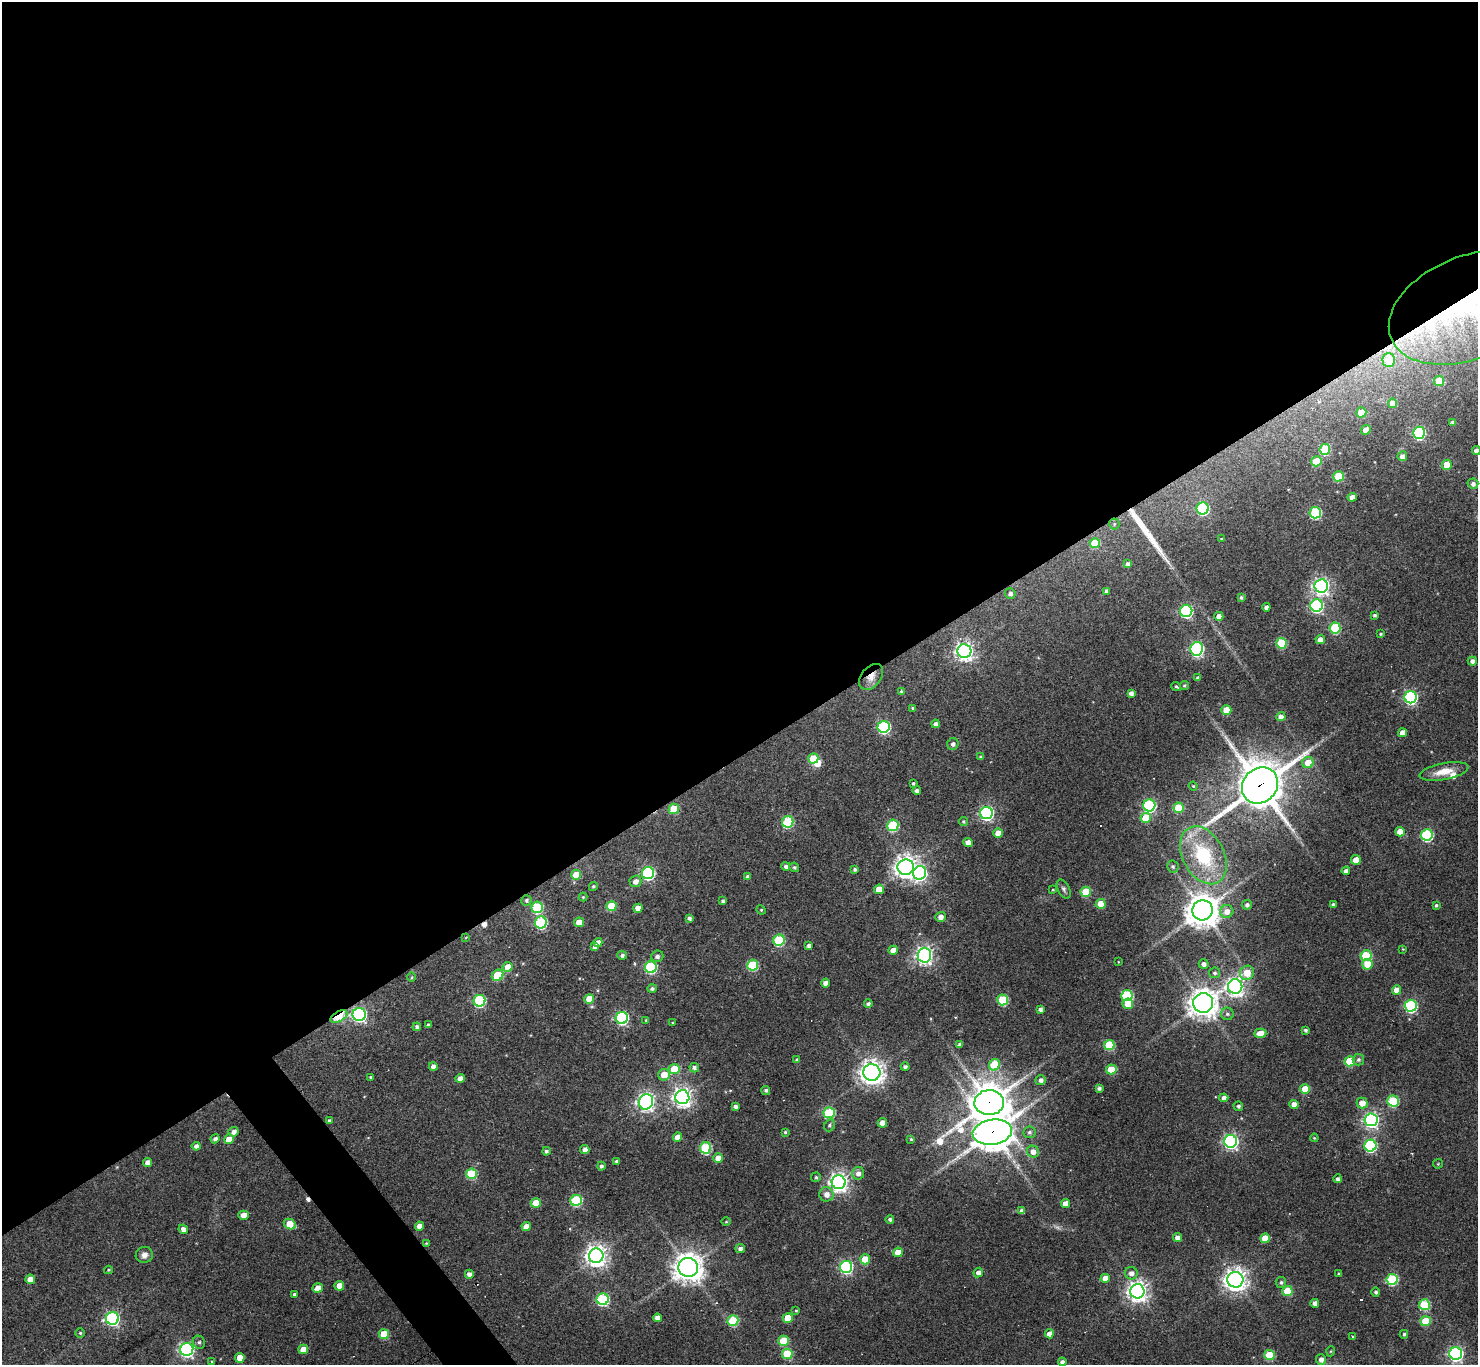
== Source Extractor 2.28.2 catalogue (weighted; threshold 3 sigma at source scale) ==
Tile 2 of 4 x 4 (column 2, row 1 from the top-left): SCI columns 1477-2952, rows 4244-5606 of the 5905 x 5899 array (HDU 1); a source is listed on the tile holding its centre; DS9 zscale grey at full resolution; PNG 1480 x 1367 px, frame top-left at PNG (2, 2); each listed source drawn as its Kron ellipse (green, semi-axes under 4 px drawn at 4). Shown black and unused: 57% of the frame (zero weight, under 3 of 4 exposures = <1% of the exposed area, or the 3 px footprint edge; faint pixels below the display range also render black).
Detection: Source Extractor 2.28.2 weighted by HDU 2 'WHT'; one run over the whole footprint, this tile lists its part. Background 0.123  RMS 0.0066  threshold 0.0298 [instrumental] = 3 sigma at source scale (4.5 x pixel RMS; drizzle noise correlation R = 1.50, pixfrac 1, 0.05/0.05 arcsec/px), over >= 5 px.
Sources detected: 286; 1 too faint to see at this stretch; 1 inside a brighter object's white glare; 7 cosmic-ray / hot-pixel residue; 1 long thin detection or spike segment (spike, bleed or trail) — neither listed nor drawn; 2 inside a brighter listed object's ellipse — not listed separately; the other 274 listed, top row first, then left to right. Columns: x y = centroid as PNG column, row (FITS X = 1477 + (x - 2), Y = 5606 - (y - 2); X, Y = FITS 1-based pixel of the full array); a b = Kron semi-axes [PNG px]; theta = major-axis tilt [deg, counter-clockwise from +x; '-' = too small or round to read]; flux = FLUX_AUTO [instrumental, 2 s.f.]
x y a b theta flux
1469 308 83 51 22 170
1389 360 7 6 - 15
1439 381 5 5 - 19
1393 403 4 4 - 7.7
1361 412 5 5 - 12
1453 422 4 3 - 1.7
1366 430 5 4 - 8.1
1419 433 6 6 - 90
1325 449 5 5 - 39
1476 451 4 4 - 3.5
1402 456 5 5 - 3.4
1316 461 5 5 - 19
1447 465 5 5 - 14
1338 476 5 5 - 29
1473 484 5 5 - 2.3
1352 497 4 4 - 4.5
1203 509 6 6 - 86
1315 513 6 5 - 61
1114 524 5 5 - 1.1
1221 539 3 3 - 0.51
1095 543 5 5 - 21
1128 564 4 4 - 2.3
1321 586 7 6 - 250
1107 591 4 4 - 1.9
1010 593 5 5 - 2.1
1241 597 4 3 - 1.4
1317 606 6 6 - 110
1266 607 4 4 - 2.8
1186 611 6 6 - 100
1375 615 4 3 - 1.4
1219 616 4 4 - 4.9
1335 628 5 5 - 47
1381 634 4 4 - 0.96
1320 640 5 4 - 5.5
1281 643 5 5 - 36
1197 649 7 6 - 140
964 651 7 7 - 300
1472 661 4 4 - 2.9
871 677 15 9 50 6
1198 678 4 3 - 1.7
1184 685 4 4 - 0.95
1176 686 5 3 - 0.83
901 691 4 4 - 1.2
1131 693 4 4 - 2.5
1411 697 6 6 - 120
913 708 3 3 - 0.99
1226 710 5 5 - 14
1281 717 4 4 - 4.1
935 724 4 4 - 2.5
884 727 6 6 - 94
1402 733 4 4 - 5.7
953 744 6 5 - 2.1
980 757 4 4 - 0.9
813 758 5 5 - 18
1308 763 6 5 - 9.8
1444 771 25 8 11 10
913 783 3 3 - 1
1260 785 19 17 46 2300
1193 786 4 4 - 0.66
917 791 4 4 - 2.5
1149 805 6 6 - 93
1179 808 5 5 - 28
674 809 5 5 - 24
986 813 6 6 - 140
1146 818 5 5 - 19
963 821 4 4 - 1.1
788 822 6 5 - 51
893 825 5 5 - 51
1400 832 5 4 - 12
998 833 5 4 - 6
1427 835 6 5 - 72
968 842 5 4 - 4.9
1203 855 31 20 -62 46
1356 860 5 4 - 8.8
786 866 4 4 - 2.1
1173 866 6 6 - 1.2
794 867 5 4 - 1.1
906 867 8 7 - 560
855 869 4 4 - 1.7
1346 871 4 4 - 3
648 873 6 6 - 100
920 873 7 6 - 140
576 875 5 5 - 14
748 876 4 4 - 1.6
635 881 6 6 - 4.2
593 886 4 4 - 0.85
879 889 5 5 - 8.7
1064 889 10 6 -61 1.9
1053 890 4 3 - 0.63
1086 892 5 5 - 30
583 897 4 4 - 0.77
526 900 5 5 - 1.4
723 901 4 4 - 1.7
1101 904 5 5 - 12
1247 905 5 4 - 1.7
1333 905 4 4 - 1.9
1436 905 4 4 - 1
611 906 5 5 - 23
537 907 6 5 - 47
638 908 4 4 - 6.1
761 910 5 4 - 0.77
1202 910 10 10 - 1100
1227 911 6 6 - 4.9
941 917 5 5 - 3.9
689 918 4 4 - 1.9
541 922 6 6 - 70
579 922 5 5 - 11
466 937 4 2 - 0.49
779 940 6 5 - 57
598 942 4 4 - 4.6
809 946 4 4 - 2.6
594 947 4 4 - 2.1
1403 949 3 3 - 0.48
893 950 4 4 - 6.3
622 955 5 4 - 1.7
924 955 7 6 - 270
657 956 6 5 - 2.2
1366 956 5 5 - 44
1118 962 4 2 - 0.42
1204 964 5 5 - 2.6
1367 964 5 5 - 14
753 965 5 5 - 42
508 967 5 5 - 12
651 967 6 5 - 74
1214 973 5 5 - 1.4
1247 973 7 7 - 12
498 975 6 5 - 28
412 977 5 3 - 0.67
826 983 4 4 - 3.9
1235 986 7 7 - 300
652 988 5 4 - 1.7
1397 990 5 4 - 6.9
1127 995 6 5 - 57
589 999 5 5 - 13
1003 1000 5 5 - 45
480 1001 6 5 - 74
1203 1003 10 9 - 800
868 1004 4 4 - 1.8
1128 1004 5 5 - 10
1411 1006 6 6 - 95
1040 1009 4 4 - 2.2
359 1014 6 6 - 160
1227 1014 6 6 - 1.7
339 1016 9 5 31 34
622 1018 6 6 - 110
646 1020 4 3 - 0.56
673 1023 3 3 - 0.67
428 1025 4 3 - 1.3
417 1027 4 4 - 1.7
1305 1030 3 3 - 1.3
1260 1033 6 4 0 8.4
960 1045 4 3 - 1.6
1109 1045 5 5 - 36
797 1060 4 4 - 1.2
1358 1060 6 5 - 1.5
1350 1061 5 5 - 27
994 1065 6 5 - 31
433 1067 4 4 - 3.5
905 1067 4 4 - 1.8
694 1068 5 4 - 2
674 1069 5 5 - 19
1111 1069 5 5 - 17
872 1072 8 8 - 550
664 1075 6 5 - 9.2
371 1077 4 3 - 1.4
460 1078 4 4 - 4.5
1041 1080 5 5 - 2.7
1099 1088 4 3 - 1.8
1305 1089 5 5 - 16
766 1090 4 4 - 1.3
682 1097 7 7 - 350
1224 1098 4 4 - 3.2
1393 1101 5 5 - 42
646 1102 8 7 - 280
989 1103 15 12 3 1600
1362 1103 5 5 - 7.4
1294 1105 4 4 - 5.2
735 1106 4 4 - 2.1
1238 1106 5 4 - 1.5
829 1113 5 5 - 55
329 1120 4 4 - 1.2
1371 1120 6 6 - 200
882 1123 5 4 - 8
830 1125 6 5 - 1.3
234 1132 5 4 - 3.4
785 1132 3 3 - 0.84
992 1132 20 12 8 1600
1029 1132 6 6 - 1.8
678 1137 4 4 - 6
1314 1138 4 3 - 0.59
215 1139 4 4 - 2.4
229 1139 5 5 - 11
911 1139 4 4 - 0.89
1231 1141 6 6 - 190
196 1146 4 4 - 2.6
1370 1146 6 6 - 88
706 1148 5 5 - 60
585 1149 4 4 - 3.3
546 1151 4 4 - 1.6
1033 1152 6 6 - 4.9
718 1158 5 4 - 8
616 1161 3 3 - 1.3
148 1162 4 4 - 5
1438 1164 5 4 - 0.72
601 1166 4 4 - 1.6
858 1173 6 6 - 3.9
471 1174 5 5 - 43
816 1177 5 5 - 1.3
1337 1179 4 4 - 2
839 1182 7 7 - 360
826 1194 7 7 - 4.2
576 1200 6 5 - 57
536 1203 5 5 - 15
1065 1203 4 4 - 7.3
1022 1211 4 4 - 3.4
243 1215 5 4 - 6.3
890 1219 4 4 - 1.5
726 1222 5 3 - 0.59
290 1224 6 5 - 15
420 1226 4 4 - 6.3
526 1227 5 4 - 6.9
183 1229 5 4 - 3.7
1178 1238 4 4 - 5.6
1265 1238 5 5 - 14
426 1243 4 3 - 0.58
740 1249 5 4 - 2.5
898 1252 5 4 - 11
144 1255 8 8 - 3.4
596 1256 7 7 - 510
865 1259 5 5 - 24
688 1267 10 9 - 840
846 1267 6 6 - 120
108 1270 4 3 - 0.82
978 1273 5 4 - 3.2
1131 1273 6 6 - 3.9
469 1274 4 4 - 3.4
1339 1274 4 3 - 0.83
1105 1278 4 4 - 7.5
30 1279 5 4 - 8.1
1392 1279 5 5 - 56
1235 1280 8 8 - 500
1281 1282 5 5 - 1.4
339 1286 5 5 - 9.5
318 1288 5 4 - 6.5
1137 1291 7 7 - 440
1287 1291 5 5 - 22
1376 1292 4 4 - 1.4
294 1294 3 3 - 1.2
603 1299 6 6 - 78
1315 1303 4 4 - 3.9
1424 1305 5 5 - 41
796 1310 4 3 - 0.72
112 1318 6 6 - 120
657 1318 4 4 - 3.9
788 1318 5 5 - 16
733 1321 5 5 - 46
1426 1321 5 5 - 22
80 1333 4 4 - 1.1
384 1334 5 5 - 25
1049 1334 4 4 - 5.9
1404 1334 4 4 - 1
1353 1337 4 3 - 0.76
783 1341 5 5 - 23
199 1342 7 6 - 1.6
303 1349 5 4 - 10
187 1350 7 6 - 170
1331 1351 5 3 - 0.59
787 1354 5 5 - 32
1456 1354 6 6 - 170
1269 1355 5 5 - 32
240 1358 5 4 - 11
1321 1359 5 5 - 3.4
212 1362 4 3 - 0.69
1062 1362 4 4 - 2.3
Overlapping masked pixels (flux is a lower limit): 7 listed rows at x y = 1469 308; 871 677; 1260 785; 359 1014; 339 1016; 989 1103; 992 1132
Isophote crosses this tile's border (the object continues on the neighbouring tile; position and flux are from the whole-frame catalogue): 2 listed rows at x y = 1469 308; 1476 451